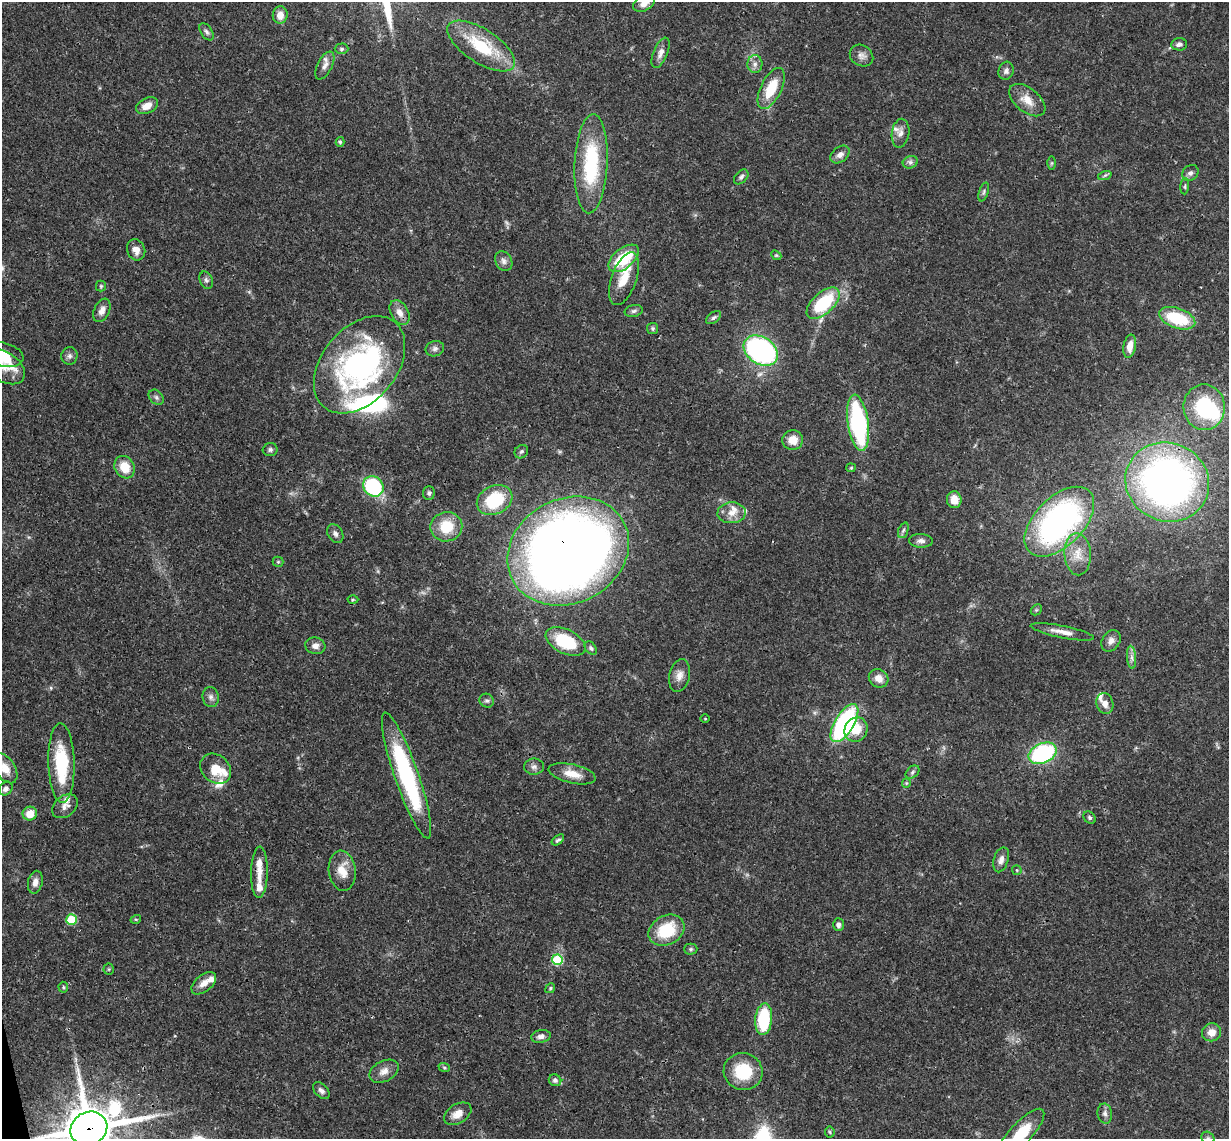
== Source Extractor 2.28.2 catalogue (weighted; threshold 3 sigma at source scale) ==
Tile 7 of 4 x 4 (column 3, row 2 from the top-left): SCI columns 2515-3741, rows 2539-3675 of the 5026 x 4964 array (HDU 1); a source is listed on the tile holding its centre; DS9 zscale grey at full resolution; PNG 1231 x 1141 px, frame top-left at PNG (2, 2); each listed source drawn as its Kron ellipse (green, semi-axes under 4 px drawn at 4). Shown black and unused: <1% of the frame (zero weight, under 3 of 4 exposures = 6% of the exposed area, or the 3 px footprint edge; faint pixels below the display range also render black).
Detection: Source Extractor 2.28.2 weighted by HDU 2 'WHT'; one run over the whole footprint, this tile lists its part. Background 0.0422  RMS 0.0029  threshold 0.0129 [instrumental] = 3 sigma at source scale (4.5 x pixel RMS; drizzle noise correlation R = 1.50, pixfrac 1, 0.05/0.05 arcsec/px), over >= 5 px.
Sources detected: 143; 3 inside a brighter object's white glare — neither listed nor drawn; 13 inside a brighter listed object's ellipse — not listed separately; the other 127 listed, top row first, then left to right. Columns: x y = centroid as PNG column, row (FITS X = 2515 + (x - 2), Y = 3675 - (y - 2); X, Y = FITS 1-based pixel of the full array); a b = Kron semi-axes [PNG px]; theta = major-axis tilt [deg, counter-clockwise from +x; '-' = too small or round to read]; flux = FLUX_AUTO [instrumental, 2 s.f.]
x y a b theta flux
644 3 11 7 26 2.1
280 15 8 7 - 2.8
206 32 10 5 -57 0.84
1179 44 8 6 6 1.1
481 46 39 17 -33 15
342 49 7 5 0 0.57
661 53 16 7 67 1.9
861 56 12 10 -35 1.6
755 64 9 7 89 1.3
325 66 15 7 63 1.8
1006 71 9 7 72 1
771 88 22 10 63 8.8
1027 100 21 12 -39 4.1
147 106 11 7 26 2.7
900 133 14 8 81 2
340 142 5 4 - 0.45
840 155 11 7 37 1.6
910 162 8 6 21 0.86
1052 163 6 4 89 0.44
591 164 50 16 87 24
1190 173 9 7 41 1.1
1105 175 7 4 19 0.54
741 177 8 5 46 0.85
1185 186 8 3 86 0.4
984 192 10 4 72 0.64
136 250 11 9 -66 2.3
776 255 5 4 - 0.37
624 258 18 10 40 11
504 261 10 8 -60 1.3
624 279 28 12 70 5.6
206 280 9 6 -69 0.76
101 286 5 5 - 0.37
823 303 20 10 43 18
102 310 12 7 65 1.8
634 311 9 6 12 0.79
400 312 13 8 -60 2.3
714 318 9 5 36 0.67
1177 318 19 10 -19 14
653 329 5 5 - 0.55
1130 346 11 6 80 3
435 349 9 7 17 1
761 351 18 13 -34 60
3 355 21 12 -13 5.6
69 356 9 8 - 0.99
360 365 55 37 50 78
4 367 23 14 -33 5
156 397 8 6 -46 0.82
1204 407 23 20 -86 20
858 423 28 10 -82 40
793 440 10 9 - 3.3
270 449 7 6 - 0.73
521 452 7 6 - 0.68
125 467 12 9 -61 5.3
851 468 5 4 - 0.32
1167 482 42 39 -22 150
373 486 11 9 -45 37
429 493 7 6 - 0.67
495 500 18 14 26 15
954 500 8 7 - 3.5
731 513 14 10 4 2.9
1059 522 43 24 45 79
446 527 16 14 10 8.4
903 530 8 5 69 0.67
335 534 10 7 -60 1.1
921 541 12 7 -3 1.3
568 551 63 52 27 380
1078 554 21 13 -86 4.7
278 562 5 5 - 0.4
353 600 5 3 - 0.31
1036 610 6 4 44 0.44
1062 632 32 6 -11 2.9
566 641 21 12 -25 16
1111 641 11 8 57 1.7
315 646 10 8 -9 1.6
591 648 7 5 -53 0.61
1131 657 11 4 -85 1.2
679 675 17 10 78 2.4
879 678 10 8 -33 2.6
211 697 10 8 -76 1.2
487 701 7 6 - 0.7
1105 703 10 8 -72 2.1
705 719 4 3 - 0.23
844 723 21 9 59 53
856 730 12 11 - 5.9
1043 753 15 10 25 35
61 763 40 13 -88 18
534 767 10 8 1 1.2
5 768 16 10 -58 3.6
216 769 17 13 -41 5.4
912 772 8 5 43 0.7
572 774 24 9 -13 4.2
406 775 66 12 -71 39
906 783 5 4 - 0.31
6 789 7 6 - 1.1
65 806 14 10 40 1.9
30 814 7 7 - 4.1
1090 818 7 5 -47 0.59
558 840 7 4 37 0.69
1001 860 13 7 72 1.6
1017 870 5 5 - 0.34
342 871 20 13 -83 4.8
259 872 26 8 89 3.1
35 882 11 7 78 1.9
71 919 5 5 - 14
136 919 5 3 - 0.31
838 925 6 5 - 0.96
666 930 19 14 29 12
691 949 6 5 - 0.48
557 960 5 5 - 20
109 969 5 5 - 0.42
204 983 14 8 40 2.5
63 987 5 5 - 0.4
550 988 5 4 - 0.46
764 1019 16 8 84 16
1212 1032 9 9 - 2.7
541 1036 10 6 10 1.4
444 1067 6 3 -20 0.4
384 1071 15 10 28 2.4
743 1072 19 18 - 11
555 1080 6 6 - 0.98
321 1091 10 6 -45 1.1
458 1114 15 9 31 2.8
1105 1114 10 7 -80 1.2
89 1129 19 16 26 1400
830 1132 5 5 - 0.42
1021 1134 32 11 47 11
1208 1138 7 5 -44 0.61
Overlapping masked pixels (flux is a lower limit): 4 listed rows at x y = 1059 522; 568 551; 61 763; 89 1129
Isophote crosses this tile's border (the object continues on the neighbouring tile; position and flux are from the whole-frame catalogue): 7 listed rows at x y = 644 3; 3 355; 4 367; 5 768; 89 1129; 1021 1134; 1208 1138